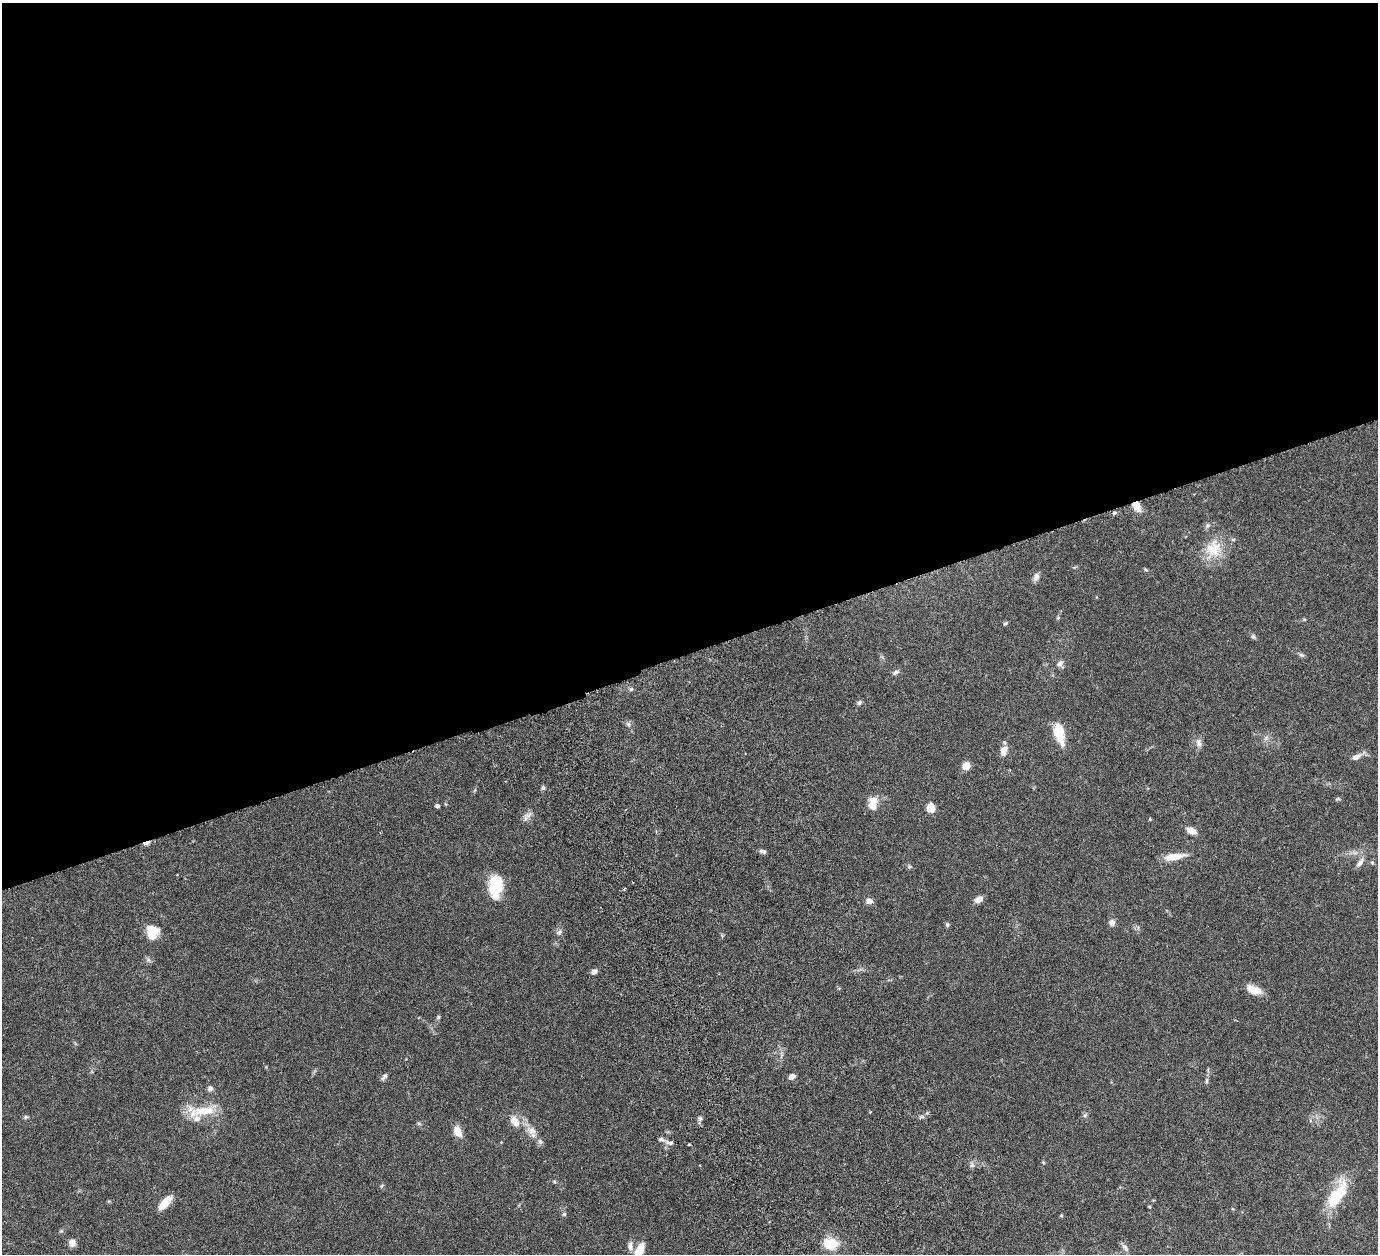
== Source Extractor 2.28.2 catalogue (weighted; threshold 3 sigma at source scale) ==
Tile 2 of 4 x 4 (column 2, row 1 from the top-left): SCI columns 1439-2814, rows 4077-5328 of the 5680 x 5541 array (HDU 1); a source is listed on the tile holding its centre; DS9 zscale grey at full resolution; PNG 1380 x 1256 px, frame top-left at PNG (2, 3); no overlay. Shown black and unused: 52% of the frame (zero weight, under 3 of 6 exposures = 5% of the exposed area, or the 3 px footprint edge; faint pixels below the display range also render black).
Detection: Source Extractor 2.28.2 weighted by HDU 2 'WHT'; one run over the whole footprint, this tile lists its part. Background 0.0534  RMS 0.0027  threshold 0.0112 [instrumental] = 3 sigma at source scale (4.09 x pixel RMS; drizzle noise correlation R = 1.36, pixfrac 0.8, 0.05/0.05 arcsec/px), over >= 5 px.
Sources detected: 73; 1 cosmic-ray / hot-pixel residue — not listed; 3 inside a brighter listed object's ellipse — not listed separately; the other 69 listed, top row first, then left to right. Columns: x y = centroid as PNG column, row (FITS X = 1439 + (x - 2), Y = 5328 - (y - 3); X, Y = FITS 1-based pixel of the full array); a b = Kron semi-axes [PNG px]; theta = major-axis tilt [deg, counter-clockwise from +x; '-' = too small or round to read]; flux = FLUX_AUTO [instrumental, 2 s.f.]
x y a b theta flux
1137 506 13 8 -58 2.6
1115 513 5 4 - 0.4
1214 548 24 22 66 7.2
1146 570 6 3 -20 0.31
1036 577 9 6 68 1.3
1058 617 6 3 20 0.28
1304 619 6 4 0 0.27
1006 623 7 4 27 0.32
1253 637 7 6 - 0.48
1301 655 8 5 -24 0.51
1060 664 10 7 46 1
896 672 9 5 29 0.63
631 689 5 5 - 0.37
859 702 7 5 18 0.61
628 724 6 4 -18 0.46
1059 733 17 8 -75 8.5
1199 743 13 8 -87 1.2
1004 750 12 8 70 1.8
1356 757 12 7 28 1.5
966 766 6 5 - 4
543 788 5 4 - 0.57
1338 799 7 4 0 0.33
873 803 19 12 87 2.8
437 806 5 4 - 0.54
931 808 9 8 - 3
1191 831 9 6 -27 2.6
763 851 8 5 -16 0.72
1174 857 24 7 9 3.8
1372 862 5 4 - 0.31
1360 863 14 6 53 1.2
909 867 6 5 - 0.4
496 884 18 12 83 11
978 899 11 6 19 1.5
869 901 7 6 - 1.4
1112 922 8 7 - 1
947 925 6 5 - 0.41
152 932 17 14 88 4.2
559 932 8 5 53 0.68
594 972 8 6 34 0.85
1253 990 19 9 -19 3.4
438 1017 6 5 - 0.39
384 1076 11 4 49 0.64
792 1077 7 5 31 1.1
1207 1080 9 4 89 0.51
210 1088 8 7 - 0.75
205 1111 38 12 7 6.9
1085 1115 7 4 45 0.45
26 1117 6 5 - 0.4
922 1117 8 4 8 0.52
700 1119 7 4 0 0.47
514 1121 13 9 -57 2.7
419 1124 6 4 -19 0.34
532 1131 17 10 -34 2.5
458 1132 9 6 -64 3.7
670 1143 11 5 -10 0.79
689 1144 4 2 - 0.23
1043 1162 5 4 - 0.24
972 1165 7 6 - 0.63
554 1181 5 3 - 0.3
1337 1195 39 15 54 9.9
165 1203 16 7 47 4.6
1149 1207 5 3 - 0.22
564 1214 5 5 - 0.4
1061 1215 4 4 - 0.27
72 1243 8 7 - 1.5
831 1244 12 9 -1 8
630 1246 12 7 -81 1.2
1125 1248 11 5 -48 0.82
639 1251 16 7 64 4.8
Overlapping masked pixels (flux is a lower limit): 1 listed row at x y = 1137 506
Isophote crosses this tile's border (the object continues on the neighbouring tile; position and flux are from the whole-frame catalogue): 1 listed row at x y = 639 1251